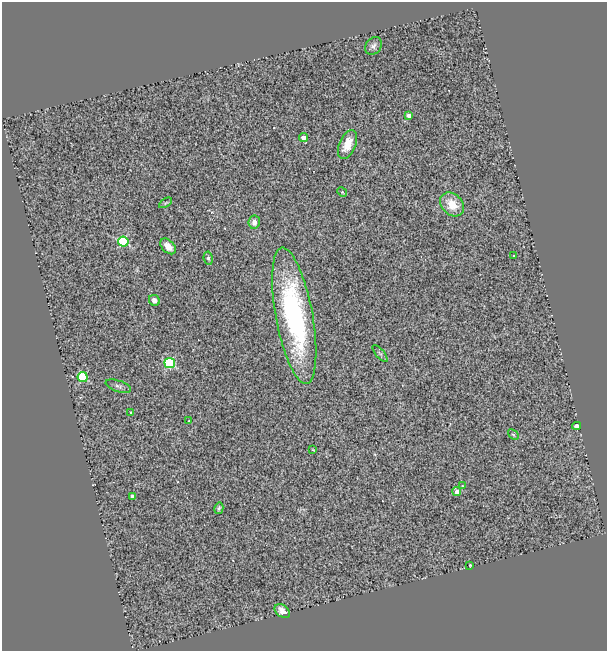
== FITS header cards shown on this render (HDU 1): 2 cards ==
NAXIS1  =                  605
NAXIS2  =                  649

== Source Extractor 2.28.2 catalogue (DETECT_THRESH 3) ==
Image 605 x 649 px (HDU 1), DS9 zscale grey, 1 PNG px = 1 image px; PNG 609 x 653 px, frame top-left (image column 1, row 649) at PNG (2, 2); each listed source drawn as its Kron ellipse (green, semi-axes under 4 px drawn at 4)
Background 0.611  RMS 0.19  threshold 0.559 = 3 sigma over >= 5 px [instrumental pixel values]
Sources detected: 29; all 29 listed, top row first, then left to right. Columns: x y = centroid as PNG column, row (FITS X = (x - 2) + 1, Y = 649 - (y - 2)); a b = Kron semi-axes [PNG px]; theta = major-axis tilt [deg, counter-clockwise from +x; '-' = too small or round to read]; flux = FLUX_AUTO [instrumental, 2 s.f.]
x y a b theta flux
373 46 9 7 51 46
409 116 4 3 - 54
303 138 4 4 - 80
347 144 15 8 67 200
342 192 5 4 - 16
165 203 7 3 32 18
452 204 13 10 -44 240
254 222 6 5 - 77
123 242 5 5 - 890
168 246 9 6 -46 110
513 256 3 2 - 11
208 258 6 4 -81 22
154 300 6 5 - 44
294 316 69 18 -80 2300
380 354 10 3 -50 21
170 363 5 5 - 990
83 377 5 5 - 720
118 386 13 5 -18 43
131 412 4 3 - 12
189 421 3 3 - 12
576 426 4 4 - 100
513 435 6 3 -43 15
313 450 3 2 - 9.3
462 486 3 3 - 11
457 492 4 4 - 110
132 496 3 3 - 32
219 508 6 4 77 22
470 565 3 2 - 10
282 611 8 6 -38 96